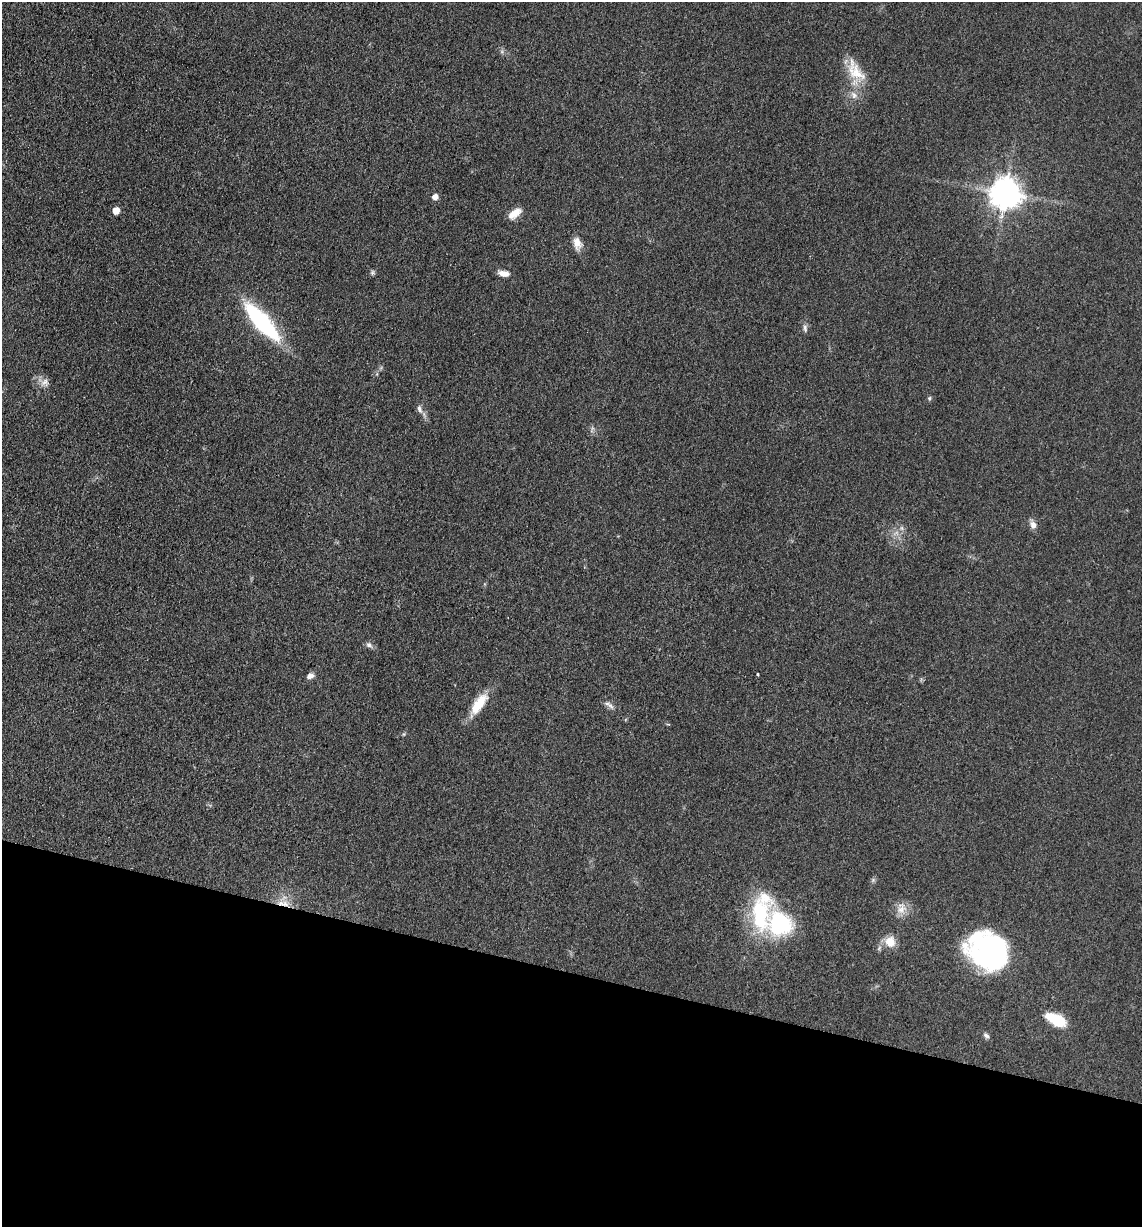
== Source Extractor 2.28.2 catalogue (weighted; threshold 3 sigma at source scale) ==
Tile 15 of 4 x 4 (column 3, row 4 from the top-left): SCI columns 2526-3665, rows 6-1230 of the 4932 x 4909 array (HDU 1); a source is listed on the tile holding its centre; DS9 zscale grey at full resolution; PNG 1144 x 1229 px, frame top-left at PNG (2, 2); no overlay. Shown black and unused: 21% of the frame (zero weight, under 3 of 4 exposures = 1% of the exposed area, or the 3 px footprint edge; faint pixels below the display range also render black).
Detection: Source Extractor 2.28.2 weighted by HDU 2 'WHT'; one run over the whole footprint, this tile lists its part. Background 0.103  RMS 0.0072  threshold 0.0324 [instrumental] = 3 sigma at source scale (4.5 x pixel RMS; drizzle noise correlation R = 1.50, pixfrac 1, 0.05/0.05 arcsec/px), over >= 5 px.
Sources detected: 32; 1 inside a brighter listed object's ellipse — not listed separately; the other 31 listed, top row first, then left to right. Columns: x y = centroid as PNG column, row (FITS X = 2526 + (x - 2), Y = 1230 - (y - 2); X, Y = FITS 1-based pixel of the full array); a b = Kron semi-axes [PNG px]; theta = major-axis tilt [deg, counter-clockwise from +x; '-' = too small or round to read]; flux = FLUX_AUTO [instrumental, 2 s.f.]
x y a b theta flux
855 71 34 17 -55 20
854 95 11 9 -62 4.6
1006 193 10 9 - 1200
435 197 5 5 - 5.2
116 211 6 5 - 8.9
514 214 17 8 35 8.1
577 243 16 10 -76 6.8
372 273 7 6 - 1.4
504 273 13 6 -10 5.4
262 322 40 12 -48 100
805 328 11 5 -85 2.3
45 382 12 11 - 4.8
929 398 6 5 - 1.2
419 409 10 6 -70 2.9
1033 524 12 8 -70 4.1
902 528 7 4 -89 1.5
369 645 9 7 -28 2.5
757 675 3 3 - 1.5
310 676 9 6 25 3.4
479 704 31 12 55 18
610 706 12 6 -42 2.9
404 734 6 4 71 0.85
873 880 5 5 - 1.3
283 903 18 8 -8 8
901 908 18 13 78 8
760 914 47 25 -88 59
779 924 21 19 -46 75
890 942 13 12 - 10
988 950 42 34 -35 130
1056 1020 23 11 -27 22
986 1035 9 6 -33 2
Overlapping masked pixels (flux is a lower limit): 1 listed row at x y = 283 903